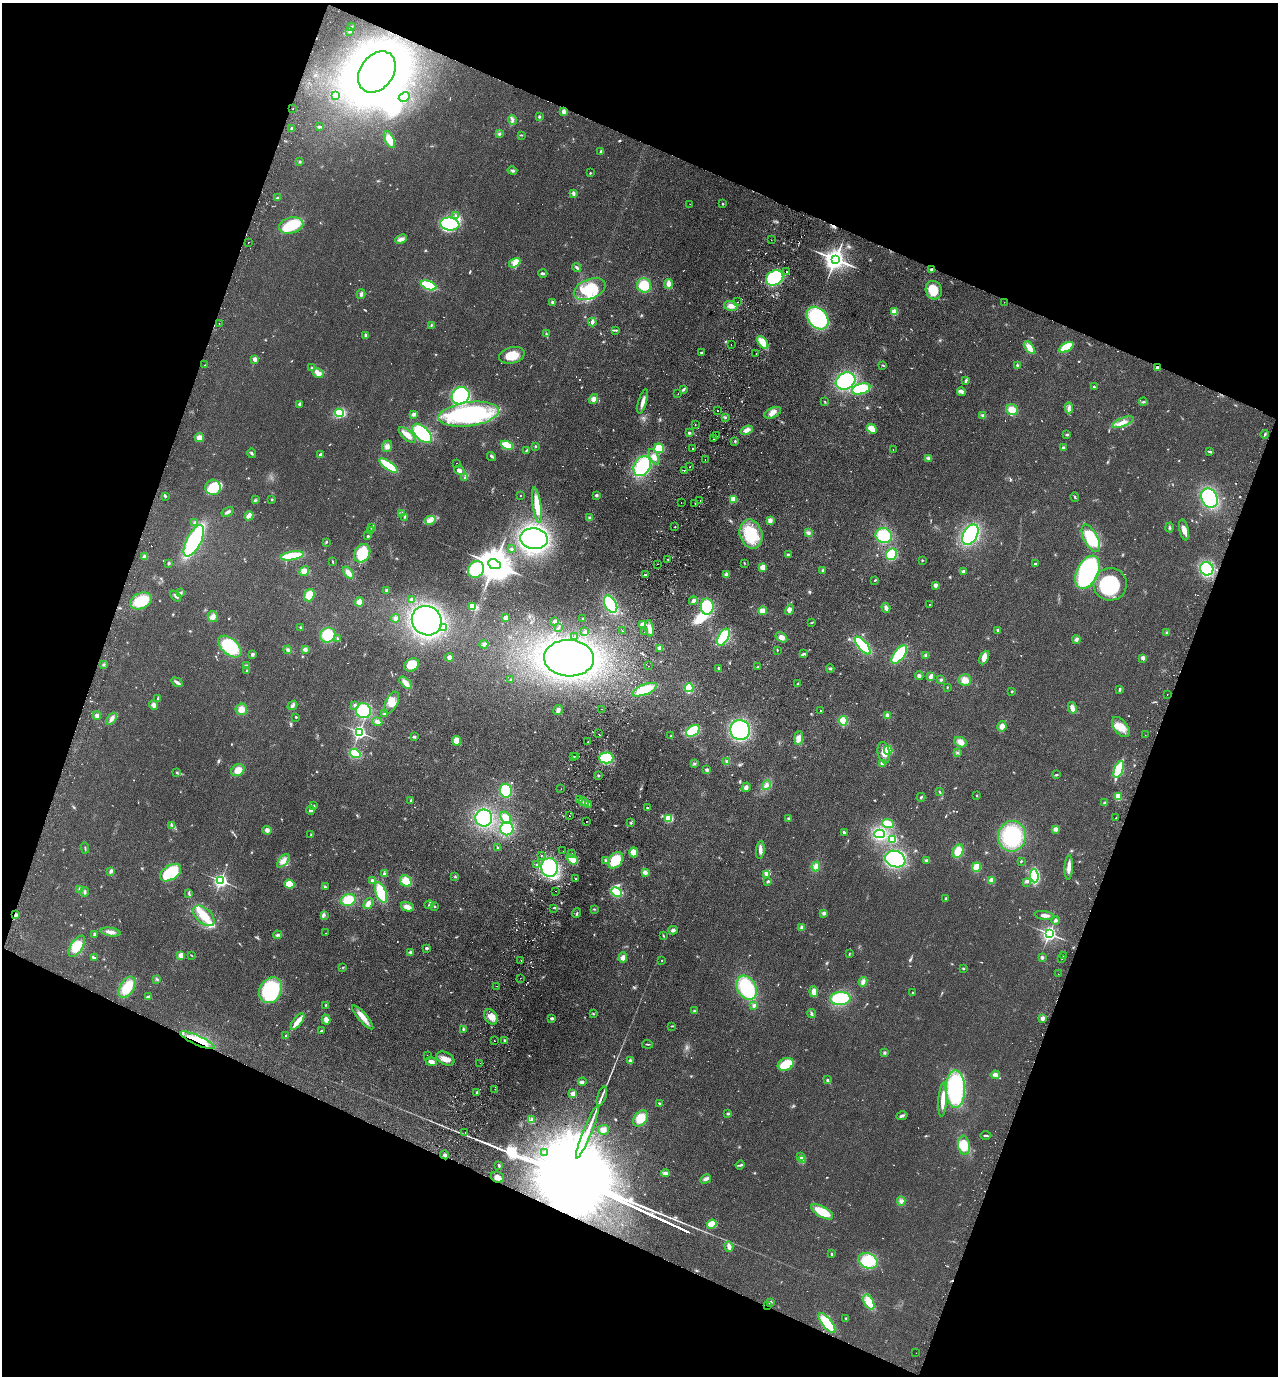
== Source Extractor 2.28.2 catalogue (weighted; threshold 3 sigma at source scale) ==
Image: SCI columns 324-5426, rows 26-5521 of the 5619 x 5546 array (HDU 1 of 3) = the unmasked area's bounding box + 8 px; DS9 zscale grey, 4 x 4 block average (1 PNG px = mean of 4 x 4 image px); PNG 1280 x 1378 px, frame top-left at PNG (2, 3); each listed source drawn as its Kron ellipse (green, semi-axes under 4 px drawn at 4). Shown black and unused: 41% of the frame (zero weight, under 2 of 3 exposures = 3% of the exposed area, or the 3 px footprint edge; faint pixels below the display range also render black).
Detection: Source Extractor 2.28.2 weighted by HDU 2 'WHT'. Background 0.0955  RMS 0.011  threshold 0.0473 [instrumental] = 3 sigma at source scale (4.5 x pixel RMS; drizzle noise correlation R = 1.50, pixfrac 1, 0.05/0.05 arcsec/px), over >= 5 px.
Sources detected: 910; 7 too faint to see at this stretch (4 x 4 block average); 12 inside a brighter object's white glare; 47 cosmic-ray / hot-pixel residue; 2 long thin detections or spike segments (spike, bleed or trail) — neither listed nor drawn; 14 coinciding with a brighter row at this scale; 35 inside a brighter listed object's ellipse — not listed separately; of the other 793, all 500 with FLUX_AUTO >= 3.7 (the completeness limit of this list) listed and drawn (293 fainter detections not listed), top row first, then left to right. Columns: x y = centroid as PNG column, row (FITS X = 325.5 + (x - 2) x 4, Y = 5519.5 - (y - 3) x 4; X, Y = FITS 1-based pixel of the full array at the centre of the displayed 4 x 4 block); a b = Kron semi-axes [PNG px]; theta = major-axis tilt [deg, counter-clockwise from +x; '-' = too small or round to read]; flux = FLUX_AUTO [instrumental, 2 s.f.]
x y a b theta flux
351 27 4 2 - 5.7
350 32 3 2 - 8.8
377 72 22 16 54 6000
336 96 4 4 - 17
404 97 6 4 30 23
293 109 2 2 - 5.7
564 111 4 4 - 18
539 117 3 2 - 7.4
513 120 5 3 - 13
319 127 3 2 - 6.9
292 128 2 2 - 67
499 134 3 2 - 9.8
521 135 2 2 - 4.1
389 139 9 4 -64 78
601 151 3 2 - 8.3
300 162 2 2 - 4.1
512 170 5 2 - 9.4
590 173 2 2 - 5.5
573 193 4 3 - 14
277 198 3 2 - 6.5
690 204 2 2 - 5.3
723 204 2 2 - 5.4
456 215 3 2 - 7.4
450 224 9 6 -6 360
291 225 12 8 13 190
401 239 6 4 24 28
771 240 2 2 - 4.4
248 242 2 2 - 5.4
835 259 4 3 - 5900
515 263 6 4 33 34
577 267 4 2 - 13
932 270 4 2 - 12
786 271 2 2 - 11
543 273 4 3 - 9
775 278 9 7 32 460
669 284 5 3 - 47
429 285 8 4 -21 290
644 285 7 7 - 140
590 289 16 10 22 250
934 290 9 8 - 120
361 294 5 3 - 15
552 302 3 3 - 11
737 302 2 2 - 6
1004 302 2 2 - 6.4
731 306 7 5 -15 33
894 312 4 3 - 50
818 318 13 9 -48 630
592 322 4 3 - 19
219 323 2 2 - 33
431 325 2 2 - 6.1
616 330 3 2 - 7.1
546 334 3 2 - 6.3
366 336 3 2 - 18
763 342 7 4 -52 88
731 344 2 2 - 3.9
1066 347 8 4 29 140
1029 348 7 4 -54 53
701 353 2 2 - 6.2
756 354 2 2 - 8.1
512 355 13 8 15 100
255 359 3 3 - 24
205 365 2 2 - 9
883 365 3 2 - 5
1017 365 3 3 - 7.6
1157 367 2 2 - 40
312 368 3 3 - 6.4
318 373 6 3 -29 46
966 380 3 2 - 12
845 381 10 8 29 530
1094 387 2 2 - 13
683 389 4 3 - 9.1
861 389 9 5 17 260
961 392 4 3 - 15
678 394 2 2 - 4.1
461 396 9 8 - 450
593 399 5 4 - 28
643 401 12 3 74 36
825 401 2 2 - 3.8
1143 402 4 2 - 7.2
299 404 2 2 - 45
1069 408 5 3 - 17
1012 410 6 5 - 68
718 411 2 2 - 5.7
340 413 4 3 - 240
773 413 9 5 25 38
414 414 4 3 - 12
469 414 30 12 7 890
983 415 4 3 - 10
725 417 2 2 - 4.3
1123 422 11 4 22 44
695 425 2 2 - 22
872 429 5 3 - 72
747 430 6 3 22 34
422 433 12 6 -43 400
689 433 3 2 - 11
1265 434 4 2 - 7.3
407 435 11 4 -41 47
1067 435 3 2 - 6.9
717 436 2 2 - 3.7
199 437 5 4 - 30
714 439 2 2 - 16
735 441 2 2 - 7.4
507 445 6 3 -22 160
387 446 6 5 - 26
536 446 3 2 - 4.4
659 448 5 5 - 140
693 448 2 2 - 9.2
1063 448 2 2 - 38
526 450 3 2 - 7.6
893 450 2 2 - 3.9
1210 452 4 2 - 7.5
252 453 5 2 - 8
320 455 2 2 - 62
491 456 5 2 - 9.9
654 457 8 4 -65 32
928 458 4 3 - 12
705 459 2 2 - 4.4
456 463 2 2 - 5.2
388 465 11 4 -36 190
642 466 10 8 60 390
690 467 2 2 - 4.9
459 470 5 4 - 21
684 470 2 2 - 6.3
465 478 2 2 - 31
213 487 8 7 - 180
520 495 2 2 - 8.8
596 495 2 2 - 46
165 496 4 2 - 6
1075 497 4 2 - 5.8
1210 498 10 8 -64 560
272 499 2 2 - 5.3
733 499 2 2 - 340
255 500 3 2 - 7.4
700 500 2 2 - 29
681 502 2 2 - 8.1
695 503 2 2 - 3.9
537 505 18 4 -82 110
228 512 6 3 30 18
402 513 3 2 - 6.4
249 516 5 3 - 42
405 517 3 2 - 5.8
590 518 4 3 - 16
430 520 5 3 - 24
770 520 4 3 - 26
195 523 4 3 - 9.6
675 527 2 2 - 6.1
1169 527 5 2 - 8.7
371 528 3 2 - 8.2
1184 530 11 4 -78 45
370 531 3 2 - 7.9
808 533 4 2 - 10
751 534 14 11 -76 250
884 535 8 7 - 210
970 535 11 7 61 550
368 536 2 2 - 20
1091 538 15 6 -62 270
534 539 14 10 -6 1300
194 541 17 7 63 710
326 542 4 2 - 5.2
511 549 2 2 - 9.5
362 553 9 7 61 270
892 554 6 5 - 220
788 555 3 2 - 10
292 556 11 4 11 230
145 557 4 3 - 15
668 559 2 2 - 12
922 560 2 2 - 4.3
333 562 3 2 - 3.8
169 563 2 2 - 34
744 563 2 2 - 3.9
494 564 6 4 -24 18000
657 564 2 2 - 5.4
1035 564 2 2 - 17
763 567 2 2 - 200
476 569 9 7 51 400
1207 569 7 6 - 350
823 570 3 2 - 5.6
304 571 5 4 - 39
963 572 2 2 - 59
1087 572 18 10 63 890
348 573 7 4 -51 41
645 575 2 2 - 3.9
727 575 4 3 - 29
875 580 2 2 - 4.5
1110 584 16 16 - 430
935 585 2 2 - 86
386 590 3 3 - 9.3
180 593 3 2 - 5.9
309 595 6 5 - 90
176 596 6 2 -48 15
412 600 2 2 - 82
141 601 11 7 25 170
693 601 4 2 - 23
359 602 4 3 - 54
611 604 9 5 -60 360
929 604 2 2 - 3.8
473 606 4 3 - 100
707 607 8 6 -87 270
886 608 5 3 - 21
789 610 5 4 - 28
762 611 4 3 - 51
213 616 6 5 - 26
395 618 4 4 - 17
506 618 2 2 - 56
583 619 2 2 - 6.7
427 621 15 14 - 1600
555 622 3 3 - 26
812 622 4 2 - 5.8
643 625 3 3 - 43
301 627 3 2 - 5.9
443 628 2 2 - 16
559 628 3 2 - 4.3
649 628 8 3 -81 35
622 630 2 2 - 4.9
998 630 2 2 - 22
585 632 3 3 - 13
644 632 2 2 - 7.3
1167 633 2 2 - 3.8
328 635 8 7 - 160
574 637 2 2 - 4.5
723 637 9 5 60 260
781 637 6 4 -34 33
337 639 4 2 - 8.5
1076 639 4 3 - 13
484 644 4 3 - 20
863 645 11 4 -50 370
230 646 14 8 -41 270
660 648 2 2 - 46
305 649 4 4 - 14
288 650 4 3 - 11
777 650 3 2 - 4.8
252 654 3 3 - 12
804 654 4 2 - 8.3
899 654 11 5 53 300
926 655 4 3 - 13
449 657 4 3 - 23
984 657 7 4 65 55
569 658 25 18 -3 2100
1143 658 3 3 - 17
104 664 2 2 - 6.3
412 665 8 6 32 130
246 666 2 2 - 5.3
648 666 2 2 - 5
758 667 2 2 - 4.6
719 668 3 2 - 8.6
830 668 4 2 - 7.5
247 671 3 2 - 7.5
919 675 4 3 - 14
931 676 3 2 - 38
511 680 2 2 - 4.7
941 680 3 2 - 6.7
965 680 6 5 - 42
177 682 6 3 -35 19
406 683 8 4 -45 39
798 684 3 2 - 6.4
947 687 2 2 - 4.2
689 688 4 3 - 220
645 690 13 5 21 170
1120 690 4 2 - 6.2
1012 691 3 2 - 5.6
1167 694 2 2 - 7.3
158 698 4 2 - 6.9
392 703 12 6 63 64
154 705 5 3 - 22
292 705 5 3 - 15
355 705 3 3 - 9.5
1072 708 6 4 -75 33
241 709 6 6 - 46
601 709 2 2 - 4.2
558 710 5 3 - 22
363 711 7 7 - 240
821 711 2 2 - 51
384 713 3 2 - 7.2
97 715 4 4 - 16
888 715 4 4 - 18
296 717 2 2 - 5.7
111 719 7 4 53 23
843 721 5 4 - 100
377 722 5 4 - 20
1002 726 5 4 - 33
1121 727 11 6 -53 83
740 730 10 9 - 560
693 731 8 5 31 210
359 732 2 2 - 1600
599 734 2 2 - 3.7
1145 735 2 2 - 3.9
671 736 3 2 - 5.7
414 737 3 2 - 7.7
799 738 7 3 84 26
457 741 5 4 - 80
588 742 2 2 - 5.3
961 742 6 5 - 45
888 750 4 4 - 160
884 753 11 6 -78 60
957 753 2 2 - 4.9
355 754 5 3 - 130
576 756 2 2 - 11
574 757 2 2 - 5.4
606 758 7 5 1 310
726 761 3 2 - 8.4
883 763 2 2 - 37
694 764 2 2 - 5.6
1119 769 9 3 70 320
238 770 7 5 36 55
707 770 4 3 - 8.8
177 772 3 2 - 4.1
1057 775 4 2 - 6
598 776 2 2 - 8.2
766 785 5 3 - 19
746 787 5 3 - 23
561 789 2 2 - 4.1
506 791 7 6 - 200
939 792 3 2 - 5.1
977 796 2 2 - 6.1
1118 796 4 4 - 63
921 797 4 2 - 4
580 800 4 3 - 26
410 801 3 2 - 9.5
584 802 5 3 - 19
1104 803 3 2 - 7.1
589 804 3 2 - 7.6
314 805 3 2 - 5
647 808 3 2 - 4.6
311 810 4 3 - 13
569 816 2 2 - 24
484 818 8 8 - 460
506 818 6 4 -51 73
669 818 4 3 - 99
788 818 3 2 - 7.1
1116 818 2 2 - 13
586 822 2 2 - 4.5
631 823 3 2 - 6.7
888 824 6 3 -22 100
172 825 2 2 - 5.3
507 829 6 6 - 240
1056 829 4 3 - 16
267 830 4 4 - 21
844 832 3 2 - 9.3
880 834 5 4 - 230
311 835 3 2 - 3.8
1012 836 15 14 - 400
893 839 4 4 - 81
498 847 2 2 - 16
85 848 6 2 -85 6.3
760 850 9 3 85 29
563 851 2 2 - 4
958 851 7 5 63 88
634 852 5 4 - 54
572 854 2 2 - 4.5
542 855 2 2 - 8.4
572 859 6 3 -39 88
895 859 10 8 -23 490
605 860 3 2 - 6.4
615 860 9 6 51 170
926 860 3 2 - 8.2
283 861 8 4 48 33
1021 861 2 2 - 3.9
536 864 2 2 - 8.2
549 867 9 8 - 430
816 867 5 4 - 36
977 867 5 3 - 110
1069 867 12 3 86 45
111 871 4 3 - 15
645 872 4 3 - 21
171 873 12 7 33 320
384 874 3 3 - 9.3
767 874 3 3 - 24
455 876 3 2 - 5.2
1034 876 7 4 -84 470
576 879 2 2 - 14
991 880 2 2 - 190
221 881 2 2 - 1700
372 881 4 3 - 12
406 881 6 5 - 79
768 881 4 3 - 8
1027 882 2 2 - 6.5
289 884 5 4 - 120
325 887 4 2 - 6.4
80 890 3 3 - 15
555 891 2 2 - 4.1
85 892 5 2 - 11
617 892 5 4 - 150
381 893 11 5 -70 230
189 894 3 2 - 4.6
946 899 3 2 - 10
348 900 7 6 - 130
368 904 6 3 57 30
429 905 4 2 - 8.7
435 906 2 2 - 5.5
407 907 7 4 -16 39
554 908 2 2 - 5
595 909 4 2 - 4.2
577 913 5 2 - 7
824 913 4 3 - 13
16 915 3 3 - 9.7
324 915 2 2 - 4.4
1044 915 10 3 -10 23
204 916 13 7 -42 130
1056 920 4 3 - 11
802 927 4 3 - 11
673 930 4 3 - 14
110 932 10 3 -9 29
325 933 2 2 - 26
1049 934 2 2 - 2200
94 935 4 3 - 11
277 935 4 3 - 11
663 936 3 2 - 4.7
77 946 12 6 58 110
427 948 3 3 - 8.1
410 952 3 3 - 9.9
849 954 3 2 - 5.1
180 955 2 2 - 150
191 955 3 2 - 4
1063 956 2 2 - 11
1042 957 3 3 - 9.9
94 958 3 2 - 6
623 958 5 4 - 26
1062 958 2 2 - 5.6
521 960 2 2 - 11
662 960 2 2 - 4
343 967 3 2 - 3.7
963 968 3 2 - 4.9
1058 974 2 2 - 8.2
520 978 2 2 - 5.2
157 979 3 2 - 5.8
863 982 5 4 - 21
497 986 2 2 - 9.3
127 987 12 7 59 120
747 988 13 9 -59 330
271 990 13 11 60 570
814 992 5 3 - 45
913 993 2 2 - 4.4
148 997 4 3 - 14
840 998 10 6 2 340
325 1005 3 2 - 4.1
754 1005 4 3 - 11
694 1011 3 2 - 5.3
593 1014 3 2 - 4
812 1014 4 2 - 8.2
363 1017 15 4 -49 59
491 1017 8 6 -54 45
552 1018 3 2 - 13
1042 1018 2 2 - 100
326 1020 5 4 - 31
298 1021 10 3 52 87
672 1026 3 2 - 4.4
463 1029 4 2 - 7.2
321 1031 3 2 - 5.8
286 1036 3 2 - 6.5
197 1040 18 4 -24 92
505 1040 3 2 - 6.5
494 1041 2 2 - 7.4
647 1044 5 2 - 6.6
884 1053 3 3 - 8.7
427 1055 2 2 - 6.1
445 1059 10 6 -28 44
630 1061 3 3 - 21
431 1062 5 4 - 25
480 1063 2 2 - 5.2
786 1064 8 6 22 130
995 1075 5 3 - 24
827 1080 3 2 - 7.1
582 1082 4 3 - 14
495 1089 2 2 - 4.4
955 1089 19 9 -89 580
477 1092 3 2 - 5.4
573 1094 2 2 - 160
602 1096 10 2 70 21
943 1100 17 3 86 72
659 1103 3 2 - 5.6
728 1114 3 2 - 6.7
902 1116 6 2 14 12
640 1118 9 6 49 100
531 1120 3 2 - 5.3
603 1130 5 5 - 30
465 1132 2 2 - 6.8
587 1132 28 2 68 140
986 1136 5 2 - 9.3
964 1145 9 6 -83 140
545 1153 2 2 - 6.8
445 1155 4 3 - 13
800 1156 3 2 - 4.9
803 1160 3 2 - 10
740 1165 4 2 - 9.6
499 1166 3 2 - 7.8
665 1173 4 3 - 17
497 1177 7 5 -22 34
706 1179 5 3 - 16
901 1201 5 4 - 18
822 1212 12 5 -29 150
712 1224 5 3 - 130
729 1246 5 3 - 32
831 1254 2 2 - 17
868 1261 10 7 -25 220
770 1302 2 2 - 62
869 1302 8 4 -62 90
768 1306 2 2 - 21
846 1318 3 2 - 6.1
827 1323 12 5 -52 250
916 1353 2 2 - 4.4
Overlapping masked pixels (flux is a lower limit): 5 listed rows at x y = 932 270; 1157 367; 197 1040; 497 1177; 768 1306
Diffuse or blended objects may show on this block-average render without a row.